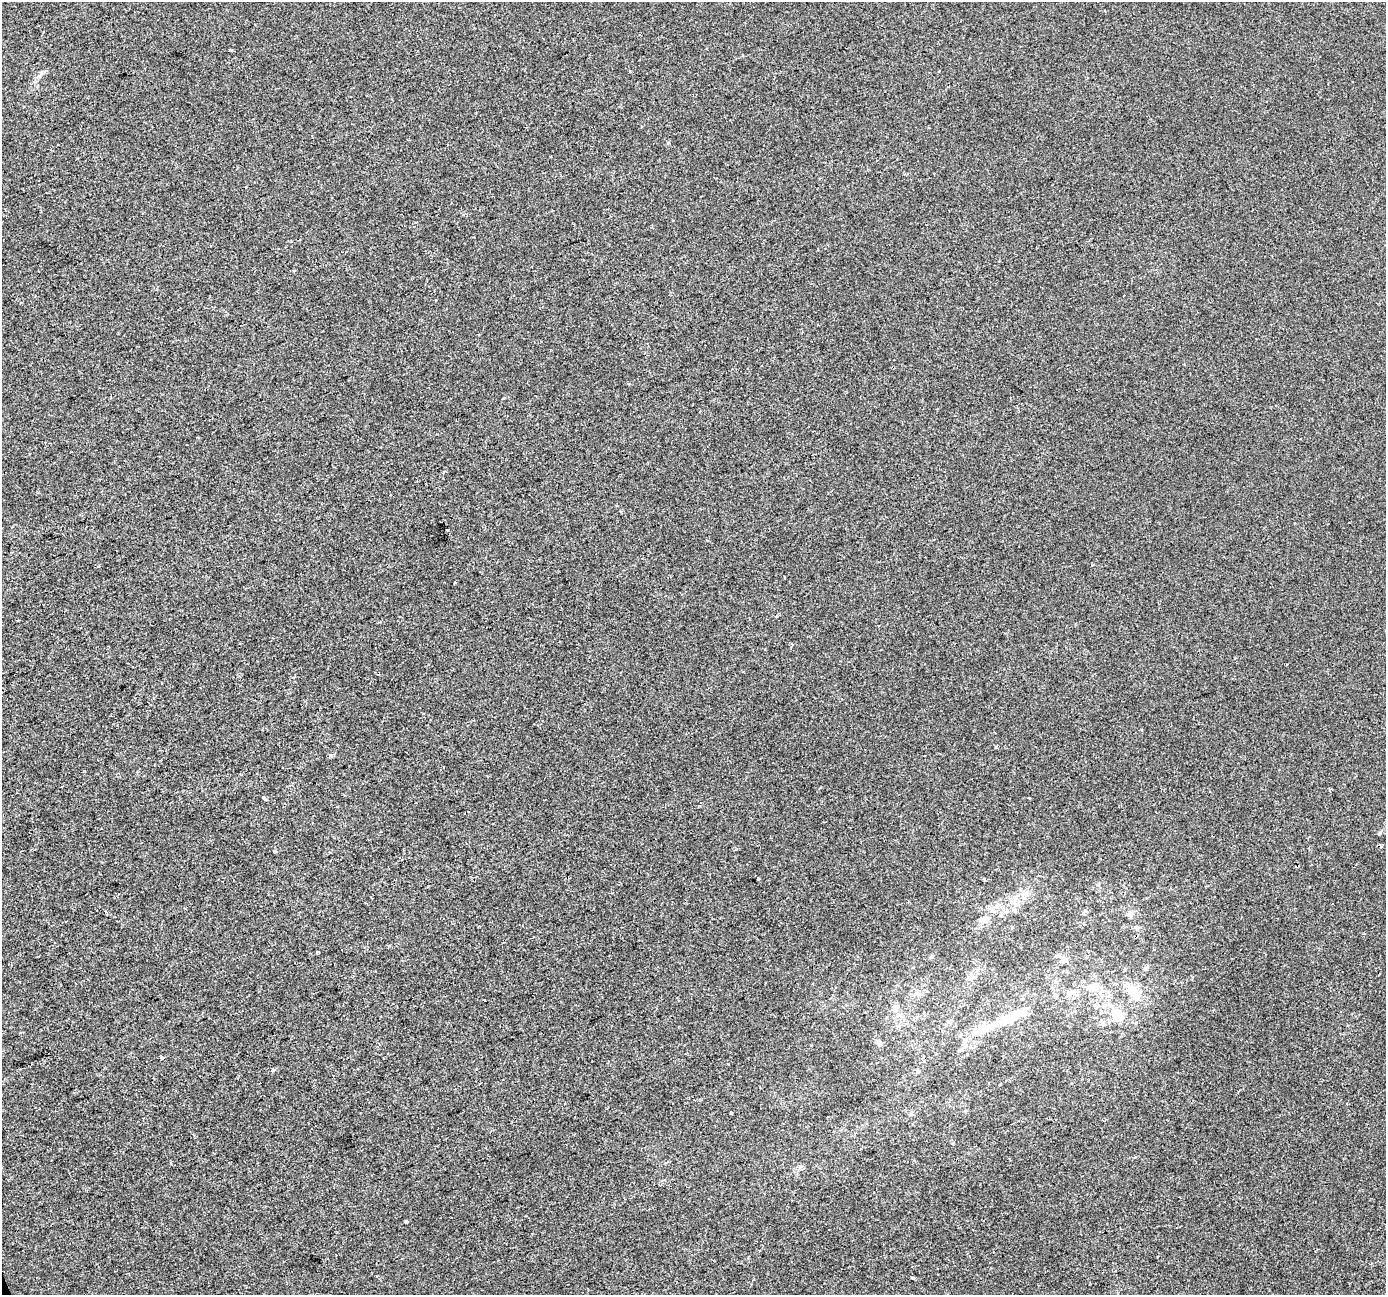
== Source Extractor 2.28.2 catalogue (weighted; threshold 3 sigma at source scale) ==
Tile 7 of 4 x 4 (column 3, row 2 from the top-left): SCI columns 2770-4153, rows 2719-4011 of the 5537 x 5381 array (HDU 1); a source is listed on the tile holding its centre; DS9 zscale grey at full resolution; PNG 1388 x 1297 px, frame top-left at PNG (2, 2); no overlay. Shown black and unused: <1% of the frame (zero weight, under 2 of 3 exposures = <1% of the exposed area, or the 3 px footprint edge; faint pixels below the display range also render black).
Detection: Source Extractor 2.28.2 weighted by HDU 2 'WHT'; one run over the whole footprint, this tile lists its part. Background -4.76e-04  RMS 0.0042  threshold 0.019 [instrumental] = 3 sigma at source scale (4.5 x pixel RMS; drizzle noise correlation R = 1.50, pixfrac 1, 0.0396/0.0396 arcsec/px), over >= 5 px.
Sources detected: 36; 3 cosmic-ray / hot-pixel residue — not listed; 2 inside a brighter listed object's ellipse — not listed separately; the other 31 listed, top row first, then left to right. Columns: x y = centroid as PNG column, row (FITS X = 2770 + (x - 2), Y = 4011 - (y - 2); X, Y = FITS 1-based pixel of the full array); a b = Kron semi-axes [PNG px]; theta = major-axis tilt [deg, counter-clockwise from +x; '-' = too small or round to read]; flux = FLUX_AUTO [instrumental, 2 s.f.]
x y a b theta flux
630 71 3 3 - 0.49
550 156 3 2 - 0.53
443 473 3 3 - 0.79
447 530 3 3 - 6.8
264 798 4 3 - 1.9
1379 833 5 4 - 0.5
758 879 4 3 - 9
984 879 4 3 - 0.4
1130 913 7 6 - 1.2
984 919 13 7 21 2.3
1136 927 6 5 - 0.77
1063 960 9 4 -82 0.98
1145 968 6 5 - 0.74
971 978 8 7 - 1.5
1093 987 16 10 -3 4.7
1130 990 20 12 -76 6.2
484 1000 3 2 - 0.28
896 1007 12 7 67 1.9
1118 1016 19 12 -54 6.7
1007 1019 26 11 23 8.9
950 1021 6 5 - 0.77
1102 1023 7 5 -30 1.1
982 1029 17 9 20 7.5
880 1043 7 6 - 1.2
964 1043 15 6 -90 2.4
161 1057 4 3 - 2.1
273 1070 6 4 28 1.1
918 1070 6 4 -20 0.48
731 1113 3 3 - 1.6
406 1221 4 3 - 1.3
913 1278 4 3 - 0.74
Unlisted compact peaks at least as high as the median listed source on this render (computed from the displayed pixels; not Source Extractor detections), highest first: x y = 330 755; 996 747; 504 398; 668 143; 275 851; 41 73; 317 952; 231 50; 389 946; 1092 565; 185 908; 1135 1157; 293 271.